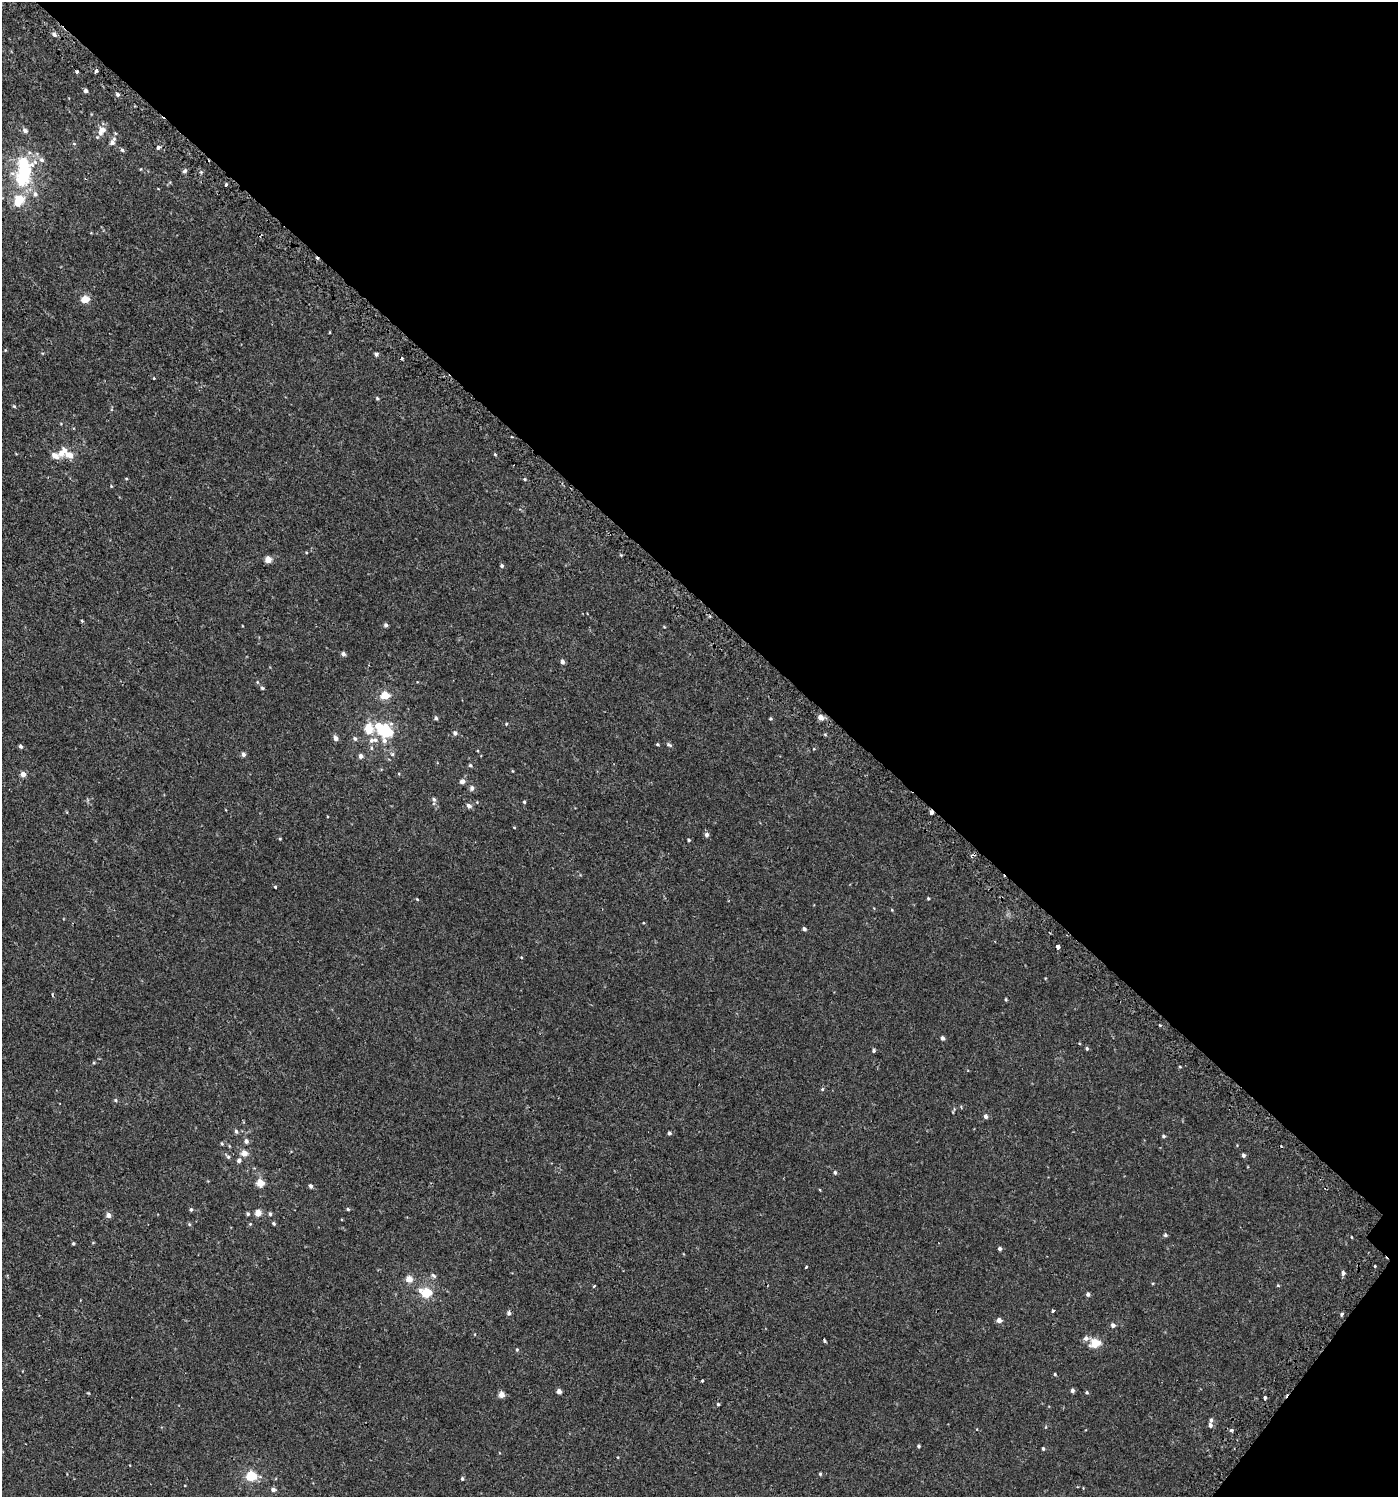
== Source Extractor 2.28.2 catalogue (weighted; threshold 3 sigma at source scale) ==
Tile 8 of 4 x 4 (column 4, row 2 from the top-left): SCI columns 4418-5813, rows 3038-4532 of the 6113 x 6089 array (HDU 1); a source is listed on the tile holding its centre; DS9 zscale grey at full resolution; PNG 1400 x 1499 px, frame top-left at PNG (2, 2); no overlay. Shown black and unused: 41% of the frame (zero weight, under 2 of 3 exposures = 3% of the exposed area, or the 3 px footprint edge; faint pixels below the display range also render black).
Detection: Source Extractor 2.28.2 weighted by HDU 2 'WHT'; one run over the whole footprint, this tile lists its part. Background 6.49e-04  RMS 0.0026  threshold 0.0117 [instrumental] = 3 sigma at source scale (4.5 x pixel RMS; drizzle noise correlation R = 1.50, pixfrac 1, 0.0396/0.0396 arcsec/px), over >= 5 px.
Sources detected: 168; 3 inside a brighter object's white glare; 5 cosmic-ray / hot-pixel residue — not listed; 8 inside a brighter listed object's ellipse — not listed separately; the other 152 listed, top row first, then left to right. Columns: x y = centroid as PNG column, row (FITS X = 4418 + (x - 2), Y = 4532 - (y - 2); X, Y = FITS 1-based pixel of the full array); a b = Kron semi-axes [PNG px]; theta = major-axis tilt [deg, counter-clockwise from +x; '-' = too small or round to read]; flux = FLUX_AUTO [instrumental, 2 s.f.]
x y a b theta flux
54 34 6 5 - 0.81
77 71 3 3 - 1.7
96 71 3 3 - 3.3
86 91 4 4 - 0.88
117 94 5 4 - 0.56
103 130 7 6 - 1.6
25 131 6 5 - 0.86
115 133 4 3 - 0.25
112 143 9 7 64 0.93
74 144 5 4 - 0.27
158 147 4 4 - 0.62
122 150 5 4 - 0.49
141 169 4 2 - 0.15
185 171 7 4 44 0.49
201 172 4 4 - 0.31
23 176 29 15 54 16
226 185 3 3 - 0.62
35 194 8 7 - 0.93
17 203 6 5 - 2.3
85 299 5 5 - 5.1
376 354 4 4 - 0.61
154 378 3 3 - 0.19
377 398 5 4 - 0.31
14 406 4 4 - 0.27
495 454 5 4 - 0.26
70 455 9 6 -15 2.3
55 456 8 6 -21 1.9
126 479 4 3 - 0.2
524 479 4 4 - 0.24
111 486 4 3 - 0.2
268 559 4 4 - 3.1
502 566 4 4 - 0.48
82 620 3 3 - 0.45
386 625 5 5 - 0.56
343 654 5 4 - 0.78
562 662 4 4 - 0.96
257 682 5 3 - 0.25
262 688 5 4 - 0.36
385 695 5 5 - 5.8
821 717 5 5 - 1.9
436 718 4 4 - 0.53
770 718 4 4 - 0.29
506 724 4 4 - 0.25
368 728 15 9 18 6.2
386 732 8 6 87 17
455 733 5 5 - 0.69
825 734 5 3 - 0.27
335 738 5 4 - 1.2
355 738 6 5 - 0.52
375 740 8 7 - 1
657 744 4 3 - 0.28
669 745 9 4 -25 0.45
20 746 4 4 - 0.56
371 748 6 4 -89 0.32
243 754 5 4 - 0.84
392 754 6 5 - 0.4
361 756 5 5 - 0.85
470 765 5 4 - 0.43
513 771 5 3 - 0.19
23 774 4 4 - 1.8
462 781 6 5 - 0.97
472 788 6 5 - 0.73
434 799 6 5 - 0.51
477 802 4 4 - 0.2
524 802 4 3 - 0.31
469 806 7 5 -35 0.75
931 812 4 3 - 2.7
514 827 4 3 - 0.18
706 835 6 5 - 0.73
280 839 4 3 - 0.23
689 840 3 3 - 0.29
275 887 3 3 - 0.53
928 898 4 3 - 0.26
417 899 5 3 - 0.22
892 910 4 3 - 0.2
804 929 4 3 - 0.71
1058 947 4 4 - 2.4
521 958 4 4 - 0.35
1045 978 4 3 - 0.17
1006 999 4 3 - 0.26
1160 1025 3 3 - 0.27
942 1038 5 4 - 0.69
1087 1048 5 4 - 0.37
874 1050 4 4 - 0.38
94 1063 4 4 - 0.24
822 1089 5 4 - 0.31
116 1100 5 4 - 0.35
954 1110 11 3 66 0.31
986 1116 5 5 - 0.82
236 1131 5 4 - 0.51
669 1133 4 4 - 0.49
1163 1136 4 4 - 0.42
246 1141 5 5 - 0.84
222 1143 5 4 - 0.27
229 1146 5 3 - 0.21
244 1153 5 5 - 1.9
1243 1155 5 4 - 0.57
228 1157 9 4 -48 0.48
239 1160 7 6 - 0.67
835 1172 5 5 - 0.42
260 1183 5 5 - 4.7
310 1186 5 4 - 0.52
191 1209 5 4 - 0.37
348 1209 4 3 - 0.36
258 1213 4 4 - 3.3
248 1214 5 4 - 0.38
270 1214 5 4 - 0.42
108 1215 5 4 - 1.3
274 1223 4 4 - 0.36
189 1224 5 4 - 0.32
250 1224 4 4 - 0.26
1165 1235 5 4 - 0.42
1351 1237 4 2 - 0.17
93 1242 5 3 - 0.19
73 1243 3 3 - 0.33
1000 1248 4 4 - 0.57
1375 1266 3 3 - 0.48
806 1267 3 3 - 0.3
1343 1273 5 4 - 0.72
433 1276 8 5 -33 0.54
409 1279 6 5 - 2.5
1278 1285 4 4 - 0.26
594 1286 3 2 - 0.29
420 1290 7 7 - 0.96
426 1293 6 6 - 6.5
1088 1294 5 4 - 0.65
1053 1310 4 3 - 0.65
509 1313 6 5 - 0.64
1341 1314 5 3 - 0.39
999 1320 5 4 - 1.3
1113 1325 5 5 - 0.71
1086 1338 7 6 - 0.94
824 1340 4 2 - 0.35
1095 1343 11 9 17 3.9
517 1350 5 4 - 0.29
1055 1374 4 3 - 0.24
702 1380 3 2 - 0.25
1072 1390 4 4 - 0.64
559 1391 4 4 - 1.4
1087 1392 4 4 - 0.35
501 1395 5 4 - 2.2
1265 1398 3 3 - 0.69
718 1404 3 3 - 0.31
1210 1425 6 4 -86 0.66
1045 1427 5 3 - 0.22
1231 1430 3 3 - 0.9
919 1446 4 3 - 0.32
1043 1448 4 3 - 0.35
820 1474 4 4 - 0.29
251 1476 6 5 - 11
462 1479 5 4 - 0.37
273 1489 6 5 - 0.72
Overlapping masked pixels (flux is a lower limit): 2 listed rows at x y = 931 812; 1058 947